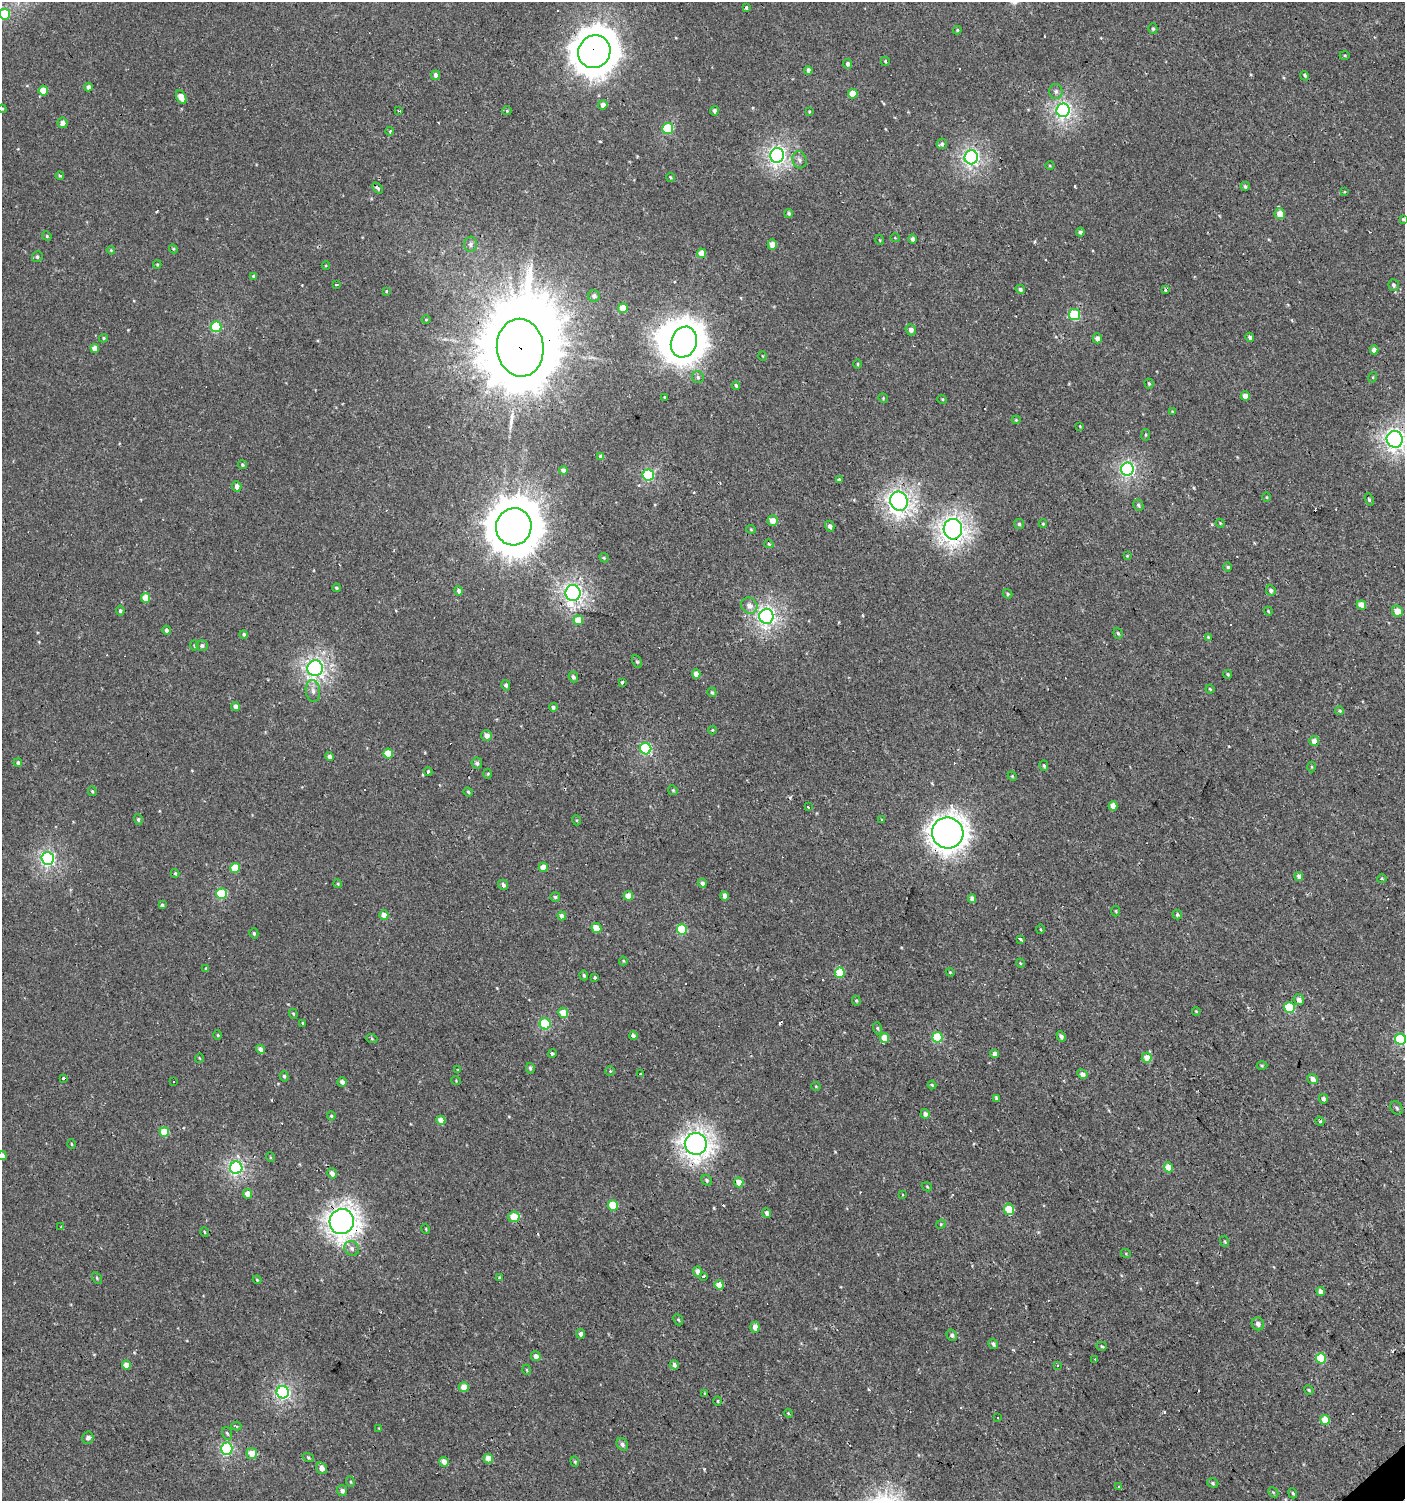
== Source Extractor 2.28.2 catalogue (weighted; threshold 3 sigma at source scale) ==
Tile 6 of 4 x 4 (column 2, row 2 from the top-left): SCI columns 1604-3006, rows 2997-4495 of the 5947 x 5993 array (HDU 1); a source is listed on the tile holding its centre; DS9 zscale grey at full resolution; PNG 1407 x 1503 px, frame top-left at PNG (2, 2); each listed source drawn as its Kron ellipse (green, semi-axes under 4 px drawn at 4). Shown black and unused: <1% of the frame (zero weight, under 2 of 3 exposures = <1% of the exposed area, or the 3 px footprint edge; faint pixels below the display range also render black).
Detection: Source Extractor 2.28.2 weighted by HDU 2 'WHT'; one run over the whole footprint, this tile lists its part. Background 7.41e-04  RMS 0.0043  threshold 0.0193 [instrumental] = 3 sigma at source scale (4.5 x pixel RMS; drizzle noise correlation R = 1.50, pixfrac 1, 0.0396/0.0396 arcsec/px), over >= 5 px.
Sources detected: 329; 1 inside a brighter object's white glare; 19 cosmic-ray / hot-pixel residue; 1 long thin detection or spike segment (spike, bleed or trail) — neither listed nor drawn; the other 308 listed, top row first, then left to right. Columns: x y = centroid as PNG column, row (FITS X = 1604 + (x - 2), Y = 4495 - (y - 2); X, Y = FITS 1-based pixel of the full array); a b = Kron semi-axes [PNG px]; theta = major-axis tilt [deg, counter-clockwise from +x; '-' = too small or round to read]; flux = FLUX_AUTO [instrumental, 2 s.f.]
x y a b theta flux
746 8 3 3 - 0.62
5 14 5 5 - 19
1153 29 5 4 - 0.64
957 30 4 3 - 0.5
594 52 17 15 52 1100
1345 55 5 3 - 0.45
885 61 5 3 - 0.6
848 64 5 4 - 1.4
808 70 4 4 - 1.4
435 75 5 4 - 1.3
1305 76 5 3 - 0.67
88 87 4 4 - 1.4
43 90 5 4 - 5.5
1056 91 7 6 - 1.3
853 94 5 4 - 7.1
181 97 7 4 -62 6.1
603 105 5 4 - 2.2
2 109 4 4 - 0.47
1063 110 7 6 - 110
399 111 3 2 - 0.52
507 111 4 4 - 0.48
714 111 5 4 - 1.2
809 111 4 4 - 0.39
62 123 5 5 - 2.3
668 128 5 5 - 22
390 131 4 3 - 0.41
942 144 5 5 - 1.2
777 155 7 6 - 120
971 157 7 6 - 99
799 160 9 7 -73 1.6
1050 166 4 3 - 0.42
60 176 4 3 - 0.45
670 177 5 4 - 0.54
1245 186 5 4 - 0.95
377 188 6 3 -45 0.99
1344 192 3 3 - 1.4
789 213 4 4 - 0.82
1280 214 5 5 - 4.6
1403 219 4 4 - 0.5
1080 232 4 4 - 1.2
47 236 5 4 - 0.51
895 238 5 3 - 0.34
913 239 4 4 - 1.2
880 240 5 3 - 0.38
470 244 7 6 - 1.4
772 245 5 4 - 4.1
173 249 4 4 - 0.46
111 250 4 3 - 0.38
701 253 5 4 - 4.5
37 257 6 5 - 0.78
157 265 4 4 - 0.44
326 265 4 3 - 0.36
254 276 4 4 - 0.84
337 284 3 2 - 0.58
1394 285 6 5 - 1
1020 289 5 4 - 0.91
1166 289 4 3 - 1.2
386 291 4 3 - 0.39
594 296 6 6 - 1.5
623 308 5 4 - 6.7
1074 315 5 5 - 24
426 319 5 3 - 0.42
216 327 5 5 - 25
911 330 6 5 - 1.9
1250 337 4 4 - 1.1
103 338 4 4 - 0.54
1097 338 5 4 - 2.3
684 342 16 12 70 610
520 348 29 23 -84 9600
95 349 4 4 - 3.7
1374 350 4 4 - 2.2
763 356 5 3 - 0.34
858 364 5 3 - 0.45
698 377 6 6 - 0.96
1373 377 5 3 - 0.42
1149 384 5 4 - 0.61
736 386 4 3 - 0.72
1245 396 4 4 - 3.3
664 397 3 3 - 1.4
883 398 5 4 - 0.46
942 399 5 3 - 0.43
1172 412 4 3 - 0.45
1016 420 4 4 - 0.45
1080 426 3 3 - 0.34
1146 435 6 3 82 0.49
1395 439 8 8 - 150
601 456 4 3 - 1.4
243 465 4 4 - 0.7
1127 469 6 6 - 83
563 470 4 4 - 1.8
648 475 5 5 - 37
839 480 4 3 - 0.74
237 486 5 4 - 1.9
1267 497 5 3 - 0.34
1369 499 6 4 -68 0.86
899 501 10 8 -63 190
1138 505 6 5 - 0.86
773 521 5 5 - 4.2
1220 523 4 3 - 0.39
1019 524 5 5 - 0.78
1043 524 4 4 - 0.49
830 526 5 4 - 1.2
514 527 18 17 - 2000
751 529 4 4 - 0.45
953 529 10 9 - 230
769 544 5 4 - 0.66
1127 556 4 4 - 0.39
604 558 5 4 - 0.48
1227 567 4 4 - 0.6
336 588 4 3 - 0.59
1271 590 6 4 -68 1.2
459 591 5 4 - 1.2
573 593 8 7 - 140
1007 594 5 4 - 0.54
146 598 5 4 - 5.5
1361 605 5 4 - 5.4
749 606 8 7 - 2.9
120 611 5 4 - 0.74
1268 611 4 3 - 0.37
1397 611 6 5 - 5.4
766 616 7 7 - 130
578 620 5 5 - 6.6
167 630 4 4 - 1
1118 633 5 4 - 0.74
244 634 4 4 - 0.81
1208 637 4 3 - 0.4
194 646 5 4 - 0.48
202 646 6 5 - 1.1
637 661 6 4 -62 0.63
315 668 8 7 - 150
696 674 4 4 - 4.4
1228 674 4 3 - 0.51
573 677 5 4 - 1.1
622 682 3 3 - 2.8
506 685 5 4 - 0.96
1210 689 4 3 - 0.48
313 691 11 7 -83 2.3
712 692 5 4 - 0.72
235 706 4 4 - 2.1
553 707 4 4 - 0.86
1340 711 4 4 - 0.73
712 730 4 3 - 0.36
487 736 5 5 - 2.5
1314 741 5 5 - 2.8
646 749 6 5 - 38
388 754 5 5 - 9.2
330 756 4 4 - 1.6
18 763 4 4 - 0.84
477 763 5 5 - 1.2
1044 766 5 4 - 0.7
1312 767 5 3 - 0.43
428 771 4 3 - 0.69
488 774 5 3 - 0.44
1012 776 5 4 - 0.42
673 790 5 4 - 0.54
92 791 5 3 - 0.62
468 792 4 4 - 0.55
1113 806 4 4 - 4.1
808 807 3 3 - 2.2
138 819 5 4 - 0.9
881 819 3 3 - 2.1
576 820 5 3 - 0.43
948 833 16 15 - 370
48 858 6 6 - 82
543 867 5 4 - 5.3
235 868 5 5 - 10
175 873 4 3 - 0.6
1299 877 4 4 - 2.6
1382 878 5 3 - 0.38
702 883 5 4 - 1.3
338 884 4 3 - 0.45
503 885 5 5 - 1.6
222 894 5 5 - 23
628 896 5 4 - 5.7
724 896 4 4 - 2.7
555 897 5 4 - 0.79
972 898 4 4 - 2.1
162 905 4 3 - 0.77
1116 911 5 3 - 0.48
1177 914 5 5 - 0.89
384 915 5 4 - 3.3
562 916 4 4 - 2.3
596 928 5 4 - 6
1041 929 5 3 - 0.46
682 930 5 5 - 18
254 933 5 4 - 0.75
1021 939 3 3 - 1.8
623 961 4 4 - 0.45
1020 963 5 3 - 0.43
206 969 4 3 - 0.58
950 972 4 3 - 0.4
840 973 5 5 - 12
584 975 5 4 - 0.78
595 978 3 3 - 2.7
1299 1000 6 5 - 1.9
856 1001 5 4 - 0.54
1289 1007 5 5 - 21
1196 1011 4 3 - 0.34
563 1013 5 4 - 7.5
293 1014 5 4 - 0.55
303 1023 3 3 - 0.54
545 1024 6 5 - 22
877 1028 6 4 -73 0.71
218 1035 5 3 - 0.48
633 1036 4 3 - 1.1
1061 1036 5 4 - 1.2
937 1037 5 5 - 20
885 1038 5 4 - 6
372 1039 5 3 - 0.46
1400 1039 5 5 - 31
261 1049 5 4 - 1.8
552 1053 4 3 - 0.73
994 1054 4 4 - 2.9
199 1058 4 4 - 0.41
1147 1058 5 5 - 4.3
1262 1065 5 3 - 0.48
530 1068 5 4 - 0.79
458 1070 4 4 - 0.34
610 1071 4 4 - 0.5
641 1074 3 3 - 0.49
1082 1074 5 4 - 2.3
284 1076 5 4 - 0.75
63 1078 3 3 - 2
1312 1079 5 5 - 2.4
456 1080 5 4 - 0.43
174 1082 3 3 - 1.6
342 1082 5 4 - 1.6
932 1085 4 4 - 0.5
816 1086 4 4 - 0.44
996 1098 3 3 - 0.69
1323 1099 5 4 - 1.3
1397 1108 7 5 -52 0.9
925 1114 5 4 - 1.8
331 1116 4 4 - 0.56
441 1120 4 4 - 4.1
1320 1121 4 4 - 0.68
164 1132 5 4 - 11
71 1144 5 3 - 0.41
696 1144 11 11 - 280
2 1156 4 4 - 3.2
270 1157 5 3 - 0.33
1168 1167 5 4 - 5.7
236 1168 6 6 - 73
332 1173 5 4 - 2.3
707 1180 6 5 - 0.87
739 1182 5 4 - 6.9
927 1187 5 4 - 0.45
248 1194 5 4 - 3.5
902 1194 3 2 - 0.43
613 1205 5 5 - 12
1009 1209 5 5 - 12
767 1213 5 4 - 1.5
514 1217 6 5 - 9
342 1222 12 12 - 330
941 1224 5 4 - 0.51
61 1227 2 2 - 0.41
426 1229 5 3 - 0.38
204 1232 4 3 - 0.41
1225 1241 6 3 -70 0.49
352 1248 8 7 - 1.7
1126 1254 5 3 - 0.4
698 1272 5 4 - 3.5
703 1276 3 3 - 0.56
97 1278 6 4 -61 0.65
500 1278 4 3 - 0.76
257 1280 4 3 - 0.46
719 1285 5 4 - 6.4
1321 1291 4 4 - 2.5
678 1320 6 4 -66 0.61
1258 1324 6 6 - 1.5
755 1327 5 4 - 3
581 1334 4 4 - 1.6
952 1335 6 5 - 1.1
993 1344 5 4 - 1.3
1102 1346 5 4 - 0.58
536 1356 5 5 - 2.2
1321 1358 5 5 - 15
1095 1359 3 3 - 2.1
126 1365 4 4 - 4.6
674 1365 5 4 - 1.5
1057 1366 3 3 - 0.53
527 1370 5 3 - 0.36
464 1387 5 5 - 4.9
1309 1390 5 4 - 0.58
283 1392 6 6 - 75
705 1394 4 2 - 0.47
718 1401 5 3 - 0.4
788 1413 4 3 - 0.4
997 1418 2 2 - 0.34
1325 1420 5 4 - 8.3
236 1426 5 4 - 0.89
379 1428 3 3 - 0.36
227 1433 6 5 - 0.81
88 1438 6 5 - 1.4
622 1444 7 5 -57 1.3
227 1449 6 6 - 46
252 1454 5 5 - 5.4
308 1457 6 3 -20 0.53
488 1459 5 4 - 5.6
575 1461 5 4 - 0.58
444 1462 5 4 - 3.8
322 1468 6 5 - 2.5
351 1482 5 3 - 0.36
1213 1483 6 4 -20 0.78
1119 1487 3 3 - 2.2
342 1491 5 5 - 1.5
1273 1492 6 4 -43 0.51
1293 1493 5 4 - 0.61
Overlapping masked pixels (flux is a lower limit): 6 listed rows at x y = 594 52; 520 348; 953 529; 948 833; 696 1144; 342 1222
Isophote crosses this tile's border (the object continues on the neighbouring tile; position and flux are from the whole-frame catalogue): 5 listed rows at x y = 5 14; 2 109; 1395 439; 1400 1039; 2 1156